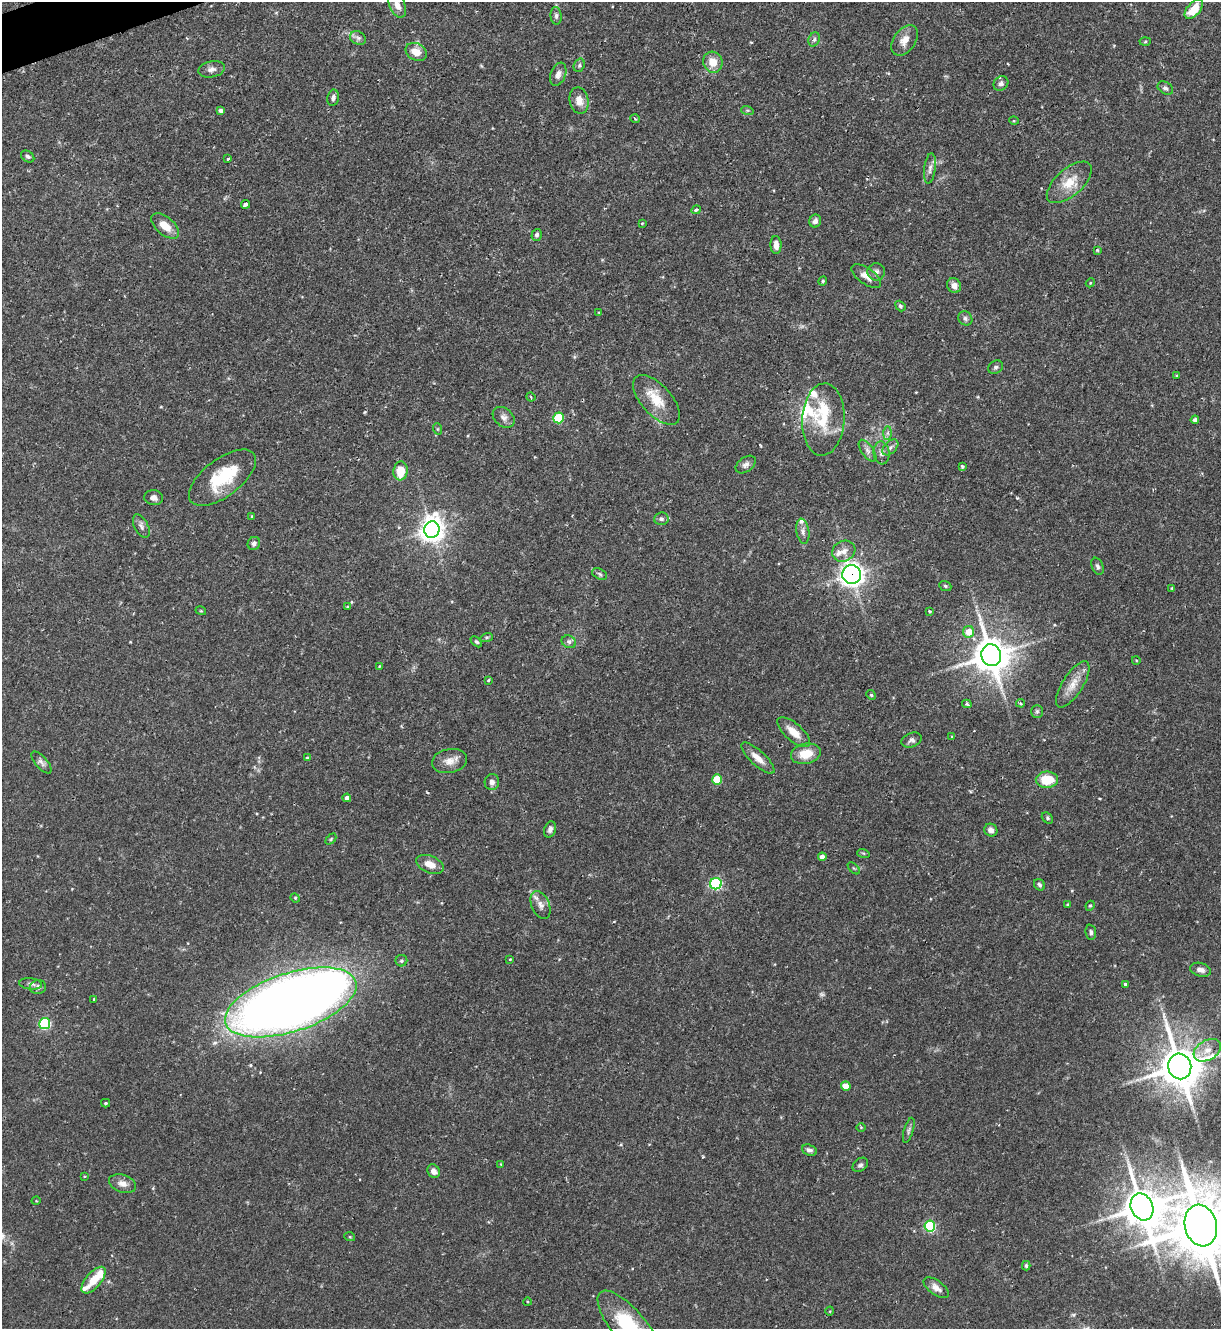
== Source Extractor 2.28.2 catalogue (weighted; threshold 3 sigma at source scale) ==
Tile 11 of 4 x 4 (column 3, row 3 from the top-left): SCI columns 2584-3802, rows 1328-2654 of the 5293 x 5308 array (HDU 1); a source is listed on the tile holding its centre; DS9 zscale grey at full resolution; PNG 1223 x 1331 px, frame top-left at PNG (2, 2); each listed source drawn as its Kron ellipse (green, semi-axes under 4 px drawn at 4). Shown black and unused: <1% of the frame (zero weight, under 2 of 3 exposures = <1% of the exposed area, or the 3 px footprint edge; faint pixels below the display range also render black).
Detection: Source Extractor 2.28.2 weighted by HDU 2 'WHT'; one run over the whole footprint, this tile lists its part. Background 0.0844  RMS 0.0045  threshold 0.0203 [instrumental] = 3 sigma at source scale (4.5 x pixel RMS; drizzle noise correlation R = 1.50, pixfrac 1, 0.05/0.05 arcsec/px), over >= 5 px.
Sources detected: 158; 2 too faint to see at this stretch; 1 inside a brighter object's white glare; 2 cosmic-ray / hot-pixel residue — neither listed nor drawn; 8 inside a brighter listed object's ellipse — not listed separately; the other 145 listed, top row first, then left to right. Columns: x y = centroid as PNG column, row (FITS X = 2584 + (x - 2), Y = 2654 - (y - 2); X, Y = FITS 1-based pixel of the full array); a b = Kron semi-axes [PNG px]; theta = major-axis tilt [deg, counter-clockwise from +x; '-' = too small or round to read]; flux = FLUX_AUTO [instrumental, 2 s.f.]
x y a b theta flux
397 5 13 8 -65 3.9
1194 9 11 6 47 8.8
556 16 9 5 -84 1.1
358 38 8 6 -27 1.4
814 39 7 5 68 1.1
904 40 17 11 54 4.7
1145 42 5 3 - 0.52
416 52 11 8 -27 5.1
713 62 10 9 - 5.9
579 65 7 5 70 0.92
211 69 13 8 10 2.2
558 74 12 7 69 2.3
1001 83 8 7 - 1.7
1165 88 8 6 -34 1.2
333 98 8 5 79 1.5
579 100 13 9 -77 4.6
221 110 4 4 - 1
747 110 6 4 -17 0.64
635 119 5 3 - 0.44
1014 121 5 3 - 0.36
28 156 7 5 -33 1
228 159 3 2 - 0.54
930 169 15 6 83 2.1
1069 182 27 13 41 9.5
245 204 4 3 - 1.7
696 210 5 4 - 1
815 221 6 5 - 1.7
642 223 4 3 - 0.38
165 226 16 9 -41 5.7
537 235 6 5 - 0.98
776 245 9 5 -88 3.3
1098 250 4 3 - 0.6
876 272 8 8 - 1.8
866 276 17 8 -35 3.5
823 281 4 4 - 0.56
1090 283 5 3 - 0.4
954 286 7 7 - 3
900 306 6 4 -51 0.79
599 312 3 2 - 0.37
965 318 7 6 - 1.2
996 367 8 6 32 1.1
1177 376 3 3 - 0.43
531 397 5 3 - 0.54
656 400 30 15 -48 11
504 417 12 9 -41 2.3
558 418 5 5 - 27
823 419 36 21 87 18
1195 420 4 4 - 1.1
438 429 6 3 -71 0.42
888 433 7 4 89 1
890 447 9 6 45 1.6
868 451 13 6 -54 1.9
881 453 11 8 -84 2.1
746 464 11 7 36 1.8
962 466 3 3 - 0.68
401 471 9 7 82 8.5
222 478 39 18 37 22
154 498 9 7 -9 2.1
252 516 4 3 - 0.4
661 519 7 6 - 1.1
141 526 13 6 -63 1.8
432 529 8 7 - 410
803 531 13 6 -81 2
254 543 7 6 - 1.5
844 551 12 10 28 3.4
1097 566 9 5 -68 1.3
600 574 8 5 -28 0.87
852 575 9 9 - 250
945 586 6 4 -22 0.72
1172 588 4 3 - 0.35
347 607 4 4 - 0.47
201 611 5 3 - 0.41
929 611 4 3 - 0.57
968 632 6 5 - 6.6
487 637 6 4 18 0.6
476 642 7 4 -43 0.74
569 642 7 6 - 1.2
991 655 11 10 - 1100
1136 660 4 3 - 0.38
379 666 4 2 - 0.29
488 680 4 3 - 0.63
1073 684 26 10 57 6.4
871 695 5 4 - 0.58
1021 703 4 3 - 0.56
967 704 5 3 - 0.82
1037 711 6 5 - 0.95
794 732 20 8 -41 6
952 737 4 3 - 0.49
911 740 10 7 22 1.6
806 754 15 10 13 7.8
307 758 4 3 - 0.67
758 758 21 7 -42 4.7
449 761 18 12 10 4.5
41 762 14 5 -49 1.7
717 779 5 5 - 17
1047 780 11 8 0 12
492 782 8 7 - 1.9
347 798 4 4 - 1.7
1047 818 6 4 -44 0.7
550 829 8 6 70 1.6
991 830 7 6 - 2.2
331 839 6 4 46 0.55
863 853 6 4 -18 0.61
822 857 4 4 - 3
430 864 14 8 -22 4.5
854 868 7 3 -45 0.48
716 884 6 5 - 59
1039 885 6 5 - 1.1
295 898 5 4 - 0.55
1067 904 3 3 - 0.45
541 905 15 9 -67 3.3
1090 906 5 4 - 0.58
1091 932 8 5 -84 1.2
510 959 4 2 - 0.33
401 961 6 6 - 0.85
1200 970 10 6 -15 2.4
31 984 11 5 -5 1.4
1125 984 3 3 - 1.1
38 987 8 7 - 1.5
94 999 3 3 - 0.51
291 1002 68 29 18 810
45 1023 5 5 - 50
1207 1050 15 10 31 4.9
1180 1066 13 11 -71 1600
846 1086 5 4 - 7.5
106 1103 4 4 - 0.52
861 1127 5 3 - 0.36
909 1130 13 4 74 1.4
809 1150 8 5 -18 1.3
501 1164 3 3 - 0.31
860 1165 8 6 39 1.2
434 1171 7 6 - 2.2
84 1176 4 3 - 0.41
122 1184 14 8 -18 3.2
36 1201 4 3 - 0.36
1142 1207 14 11 -65 1300
930 1226 5 5 - 46
1201 1226 21 16 -76 3900
350 1237 5 3 - 0.43
1026 1266 5 3 - 0.66
93 1280 16 7 49 7.7
936 1288 15 7 -36 2.9
527 1302 4 3 - 0.4
830 1311 4 3 - 0.37
630 1328 46 17 -50 36
Overlapping masked pixels (flux is a lower limit): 2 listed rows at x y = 852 575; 291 1002
Isophote crosses this tile's border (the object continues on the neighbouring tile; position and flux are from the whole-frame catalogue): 3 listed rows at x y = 397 5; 1201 1226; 630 1328